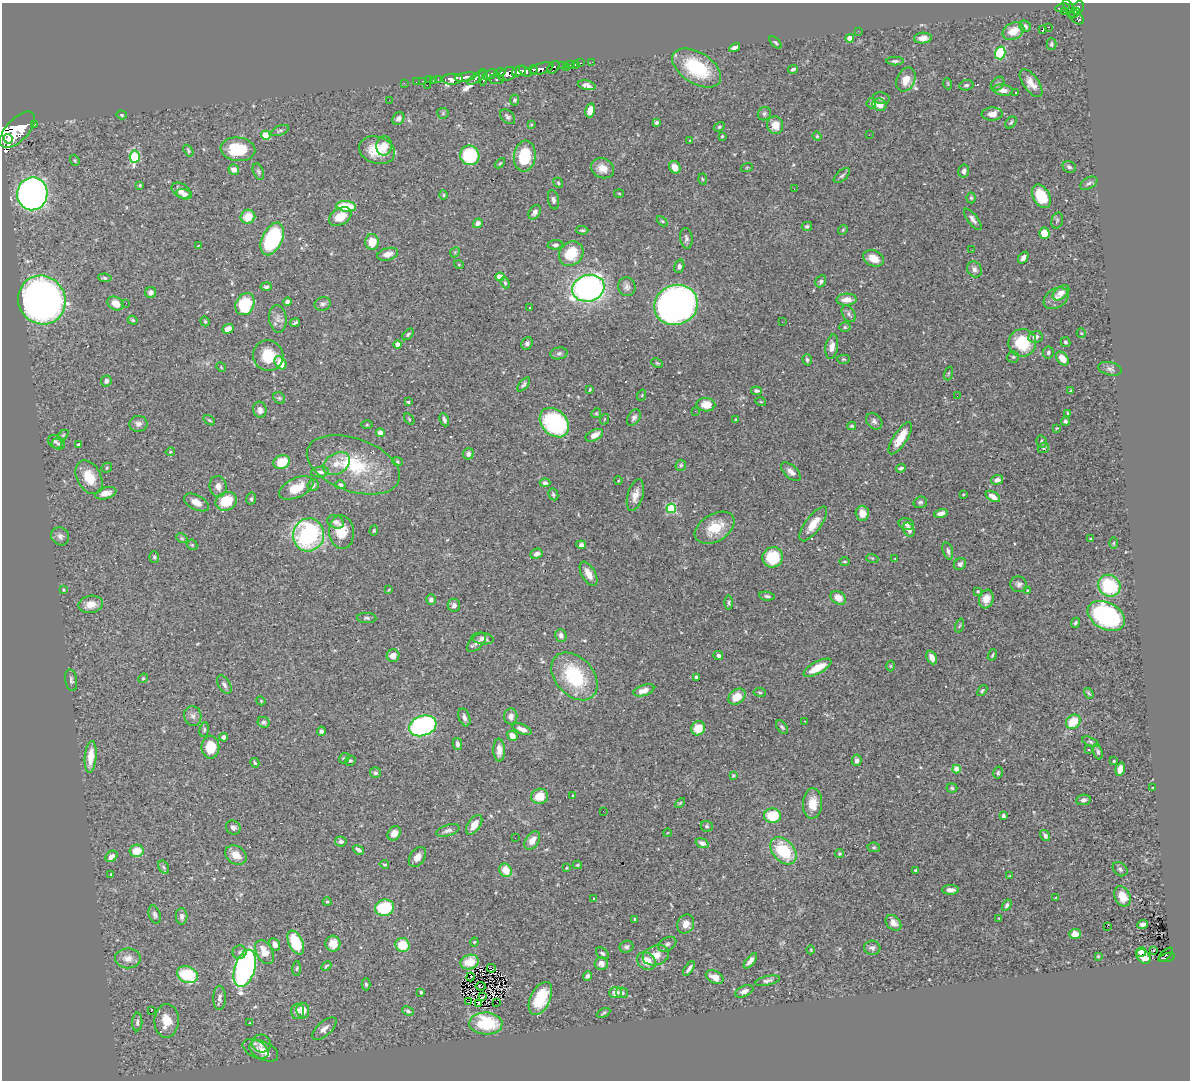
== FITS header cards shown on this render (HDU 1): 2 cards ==
NAXIS1  =                 1188
NAXIS2  =                 1078

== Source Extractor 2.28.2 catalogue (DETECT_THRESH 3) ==
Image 1188 x 1078 px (HDU 1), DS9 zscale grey, 1 PNG px = 1 image px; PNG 1192 x 1082 px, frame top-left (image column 1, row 1078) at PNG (2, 3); each listed source drawn as its Kron ellipse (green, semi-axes under 4 px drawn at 4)
Background 0.89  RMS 0.028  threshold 0.0829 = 3 sigma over >= 5 px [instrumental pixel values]
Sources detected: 456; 1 with non-positive FLUX_AUTO (blend fragments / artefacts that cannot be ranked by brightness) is neither listed nor drawn; the other 455 listed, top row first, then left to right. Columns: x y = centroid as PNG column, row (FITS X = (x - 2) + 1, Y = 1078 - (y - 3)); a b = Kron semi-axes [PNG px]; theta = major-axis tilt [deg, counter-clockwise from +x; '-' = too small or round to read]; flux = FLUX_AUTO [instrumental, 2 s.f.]
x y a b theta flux
1062 8 7 3 13 250
1078 8 7 5 56 580
1069 9 10 4 -68 290
1064 12 2 2 - 7.7
1075 13 6 2 42 320
1076 17 9 5 -46 540
1025 26 6 5 - 5.5
1048 27 3 2 - 3500
1042 30 3 3 - 130
858 31 3 2 - 2.9
1013 31 11 8 25 26
850 38 4 4 - 30
923 38 9 5 4 13
776 43 7 3 -45 2.4
1051 44 6 5 - 3.5
735 47 6 4 30 6.1
1000 53 6 5 - 110
895 61 9 4 1 4.3
592 62 2 2 - 9.2
581 63 3 2 - 21
575 64 3 2 - 15
562 65 3 3 - 130
571 65 3 3 - 47
566 67 3 2 - 10
553 68 7 5 48 290
697 68 27 15 -32 110
533 69 4 3 - 550
542 69 12 5 16 1800
793 69 5 4 - 4.8
519 71 7 5 19 2300
525 71 7 4 -39 1300
500 73 6 3 15 420
490 74 8 4 22 860
508 74 9 6 22 1500
465 77 11 4 10 1700
483 77 8 3 -90 550
477 78 11 4 34 610
452 79 10 5 3 2000
497 79 8 5 -4 460
429 80 2 2 - 19
433 80 3 2 - 32
438 80 3 2 - 40
906 80 12 9 63 25
423 81 3 2 - 33
416 82 2 2 - 12
404 83 2 2 - 15
1031 83 16 7 -54 16
948 84 5 3 - 1.6
997 84 8 5 49 4.4
427 85 2 2 - 63
587 85 9 4 -13 8.4
966 85 7 5 10 4.5
1003 90 10 5 -9 13
1016 92 2 2 - 1.5
881 98 8 6 -11 5.3
389 100 3 2 - 1.4
514 100 5 4 - 3.9
871 103 5 4 - 5
879 105 7 6 - 18
590 110 7 4 77 16
443 113 6 5 - 3.2
764 114 7 6 - 4.6
992 114 10 6 4 16
122 115 5 4 - 2.5
508 117 9 6 -41 4.4
398 118 7 5 52 5.7
656 122 4 3 - 3.4
1011 122 7 4 49 3
34 124 3 3 - 110
531 125 4 4 - 1.9
775 125 9 8 - 24
719 127 6 4 31 2.3
18 130 22 11 47 8000
280 131 9 4 23 3.9
266 135 5 4 - 42
869 135 2 2 - 2.1
722 136 3 2 - 1.6
817 136 4 4 - 2.2
8 139 5 3 - 1000
689 140 3 3 - 1.6
384 146 10 7 85 18
238 149 17 12 -5 71
377 150 18 13 -18 47
188 151 6 4 -56 2.7
470 155 10 9 - 120
525 156 15 11 82 68
135 157 6 5 - 130
75 160 6 4 -70 2.4
500 163 6 3 45 2.2
675 167 6 5 - 19
747 167 6 4 19 2
1069 167 7 5 -30 5.5
602 168 12 9 -23 18
234 169 5 5 - 11
964 171 6 5 - 6.9
258 172 9 5 -67 4
842 176 10 5 41 4.3
702 179 5 3 - 1.7
558 183 5 4 - 2.5
1089 183 9 5 28 5.5
140 185 4 4 - 2
794 189 3 2 - 3.5
181 191 10 7 -31 9.9
619 193 5 3 - 1.9
32 194 16 15 - 860
184 194 8 5 -13 7.9
443 195 4 4 - 2.3
1041 196 12 8 -61 65
971 198 5 4 - 2.7
553 200 9 5 -79 5.8
346 206 10 5 -6 60
535 212 8 5 59 6.2
248 217 7 7 - 31
340 217 12 8 31 28
973 219 13 5 -53 8.1
1057 220 8 5 74 3.7
662 221 6 4 -43 2.4
478 223 5 4 - 7.9
807 226 5 4 - 3.4
582 230 6 3 -3 2.8
843 230 5 4 - 2.2
1044 233 5 5 - 28
686 238 10 6 -82 5.6
272 239 17 10 65 170
372 242 8 7 - 30
555 245 8 4 5 4.9
198 246 3 2 - 1.3
972 250 3 2 - 1.8
455 252 5 4 - 2.3
388 254 11 6 14 12
571 254 13 11 46 50
874 258 11 7 -24 25
1023 258 6 4 53 8.3
459 265 5 3 - 1.5
679 266 7 5 75 5.2
974 269 8 7 - 7.8
500 277 4 4 - 38
105 278 7 4 -7 3.9
821 281 6 5 - 4.2
505 283 6 4 -68 2.7
266 287 5 4 - 3.8
627 287 9 8 - 7.7
588 288 16 13 16 590
151 293 5 5 - 6.3
1061 293 10 5 40 17
1056 298 13 9 33 12
42 300 25 23 -60 1100
847 300 10 6 2 17
287 302 4 4 - 7
115 303 8 6 -30 21
126 303 2 2 - 22
245 304 11 9 63 91
323 304 8 7 - 6
676 305 22 20 24 1200
529 308 3 3 - 3.9
849 314 9 6 -57 5.6
278 319 14 8 -84 11
133 320 5 4 - 2.3
205 321 5 4 - 2.3
782 322 2 2 - 2.3
295 323 5 3 - 4.1
845 327 5 5 - 3.1
228 329 6 4 22 13
1081 333 5 4 - 2.3
408 334 7 4 44 2.8
1035 337 7 6 - 9
1065 342 5 4 - 3.4
527 343 6 5 - 5.1
1022 343 14 14 - 77
398 344 4 4 - 17
832 347 12 6 80 13
1048 352 6 5 - 3.4
559 353 9 6 8 4.9
268 356 15 15 - 52
1013 357 6 6 - 3.2
1062 358 8 5 -48 23
844 359 6 4 -1 2.6
807 360 6 4 -73 3.3
280 363 7 5 -56 29
657 363 6 4 -25 2.2
221 367 5 4 - 2
1110 369 12 6 -13 6.8
948 373 7 3 71 2
106 381 5 5 - 5.9
524 384 9 4 49 3.8
590 390 3 2 - 1.7
756 391 5 3 - 3.6
1071 391 4 3 - 1.9
642 395 6 3 72 1.8
957 396 2 2 - 2.6
279 398 6 5 - 3
408 402 3 3 - 3
761 402 5 3 - 1.6
706 405 9 6 -3 26
260 410 8 6 -81 8.8
695 411 2 2 - 3.9
596 413 5 4 - 2.3
1068 413 4 3 - 1.8
634 418 9 6 57 5.7
409 419 6 3 -54 2.3
605 419 5 3 - 1.7
736 419 4 3 - 2.3
209 420 6 3 -35 2.5
444 420 7 4 -69 5.2
874 421 9 7 -46 6.1
1066 421 4 4 - 3.6
554 423 17 12 -46 200
138 424 9 8 - 8
367 425 5 4 - 2.1
852 426 4 3 - 2.5
1057 428 3 3 - 1.6
380 433 4 4 - 21
63 435 6 4 44 2.3
594 435 9 5 27 14
900 438 18 6 57 35
55 442 7 6 - 4.8
1042 442 6 5 - 3.7
58 444 7 5 -18 4
78 444 4 3 - 2.3
1043 448 6 5 - 3.6
170 452 5 3 - 1.9
468 454 6 5 - 7.8
282 462 8 6 25 44
397 462 6 3 -21 2.1
336 464 14 10 31 20
353 465 48 26 -20 120
681 465 6 5 - 3.2
107 468 5 4 - 2.6
901 468 5 4 - 3.9
320 472 9 5 6 7
791 472 12 6 -42 9.6
89 477 18 12 -61 41
997 480 6 4 18 8.2
618 481 4 3 - 1.4
545 483 5 4 - 4.8
313 485 6 5 - 5.7
340 485 5 4 - 6.3
218 486 10 8 -81 11
296 488 18 9 25 38
106 493 11 5 14 14
553 494 6 5 - 3.1
963 494 3 2 - 1.6
635 495 16 7 75 17
993 496 8 4 -31 11
251 499 6 5 - 3.5
226 501 11 9 25 57
196 502 13 7 -27 18
920 502 7 5 16 3.7
671 508 5 4 - 130
862 513 7 6 - 18
941 514 7 4 13 8.7
336 522 9 6 -23 7.1
813 524 20 7 54 26
906 524 8 5 -16 5.9
715 528 21 13 30 49
909 530 7 5 -66 11
374 531 5 4 - 2.4
342 532 17 12 -85 41
308 535 16 15 - 260
60 536 9 8 - 7.7
182 538 6 4 -30 2.7
1090 539 3 3 - 1.8
1113 543 6 3 89 2
192 545 6 4 -43 2.5
581 545 5 4 - 4
948 551 9 5 -74 5.7
536 554 6 5 - 7.2
154 557 6 5 - 3
773 557 10 10 - 73
872 558 6 4 -18 2.3
895 559 3 3 - 1.6
845 561 5 2 - 2
960 564 6 5 - 5.2
588 574 13 7 -61 16
1019 584 8 8 - 6.6
1109 586 12 10 -38 110
63 590 4 3 - 1.7
388 590 4 2 - 1.4
1028 591 3 3 - 2.1
978 592 3 3 - 2.1
767 596 8 4 -7 4.5
838 598 8 6 -31 20
986 599 9 7 70 16
431 600 5 5 - 5.6
729 603 7 3 90 2.7
91 604 12 8 9 19
454 605 6 6 - 7
1106 616 20 13 -28 290
367 618 9 5 -3 4.3
1075 623 5 4 - 3.7
959 626 7 3 71 2
561 635 6 5 - 7.1
483 638 11 5 -7 7.5
476 642 12 6 44 8.6
992 655 6 3 69 2.2
393 656 6 6 - 14
718 656 5 4 - 5.2
932 657 7 4 -63 12
890 666 5 3 - 1.8
817 668 15 6 28 35
574 676 27 19 -48 130
696 677 3 3 - 2.6
143 678 5 4 - 2.6
71 680 11 6 -79 4.9
224 685 10 6 -57 5.8
644 690 11 5 18 15
982 690 6 4 51 2.9
760 692 6 3 -9 2.1
1089 693 6 3 -56 2.5
737 697 9 7 39 27
261 701 4 3 - 1.7
193 716 10 8 -77 8
511 716 8 6 -87 9.5
464 717 9 5 -70 7.2
805 721 3 3 - 2.3
264 722 6 5 - 3.9
1073 722 8 6 40 40
423 726 14 10 19 330
782 727 7 5 -51 3.6
698 728 7 6 - 34
522 729 10 5 -23 11
204 730 7 5 81 3.3
321 731 4 4 - 4.8
512 736 5 4 - 15
224 737 4 4 - 5.6
1090 742 9 4 -24 3.3
457 744 6 4 -78 5.8
210 747 11 9 -89 41
499 750 11 5 -89 13
1088 750 3 3 - 3.1
1098 752 8 4 -73 3.7
91 757 16 6 85 31
344 758 5 5 - 3
857 760 6 5 - 6.8
350 761 5 4 - 2.9
1114 761 3 2 - 1.8
255 763 5 3 - 2.3
956 769 4 4 - 31
1120 769 7 4 74 14
375 773 5 5 - 3.9
998 773 6 4 75 2.7
733 775 3 3 - 1.8
952 788 5 4 - 2.9
1152 788 3 2 - 1.2
573 795 3 2 - 1.4
540 796 8 7 - 30
1083 800 7 5 10 5.2
680 803 6 3 45 1.9
813 803 15 9 88 26
603 811 2 2 - 5.5
772 816 8 7 - 53
1003 816 4 3 - 4.4
474 825 11 6 55 19
707 826 6 5 - 3.2
233 827 7 6 - 6.2
448 830 12 5 16 6.8
394 833 7 6 - 13
667 833 4 3 - 1.3
1045 836 6 4 -57 5.9
515 838 2 2 - 3.5
532 840 10 6 55 16
341 841 5 5 - 4.9
702 843 7 4 -18 6.9
874 847 6 4 -7 3
358 850 6 4 -33 6.8
136 851 7 6 - 29
783 851 15 10 -47 86
840 854 4 4 - 2.6
236 855 11 8 -31 20
111 856 6 5 - 13
417 857 11 7 55 14
384 864 5 4 - 2.7
577 865 4 4 - 2.1
164 867 7 5 -60 3.6
566 868 4 3 - 1.9
1120 869 8 6 -40 5.1
505 870 7 5 -60 32
916 870 3 3 - 2.6
111 874 4 2 - 1.4
1009 876 3 2 - 1.4
951 890 8 5 1 11
1122 896 11 7 -65 30
1056 898 3 3 - 1.7
594 899 3 3 - 2.5
327 902 4 4 - 2.1
1007 905 6 4 59 3.9
384 908 10 8 17 91
155 914 9 5 -73 4.7
182 916 8 6 -89 6.4
635 919 3 3 - 2.8
999 919 4 2 - 1.5
893 923 9 6 -46 8.8
686 924 10 8 66 14
1142 925 5 4 - 8
1107 926 3 2 - 6.1
1075 934 6 5 - 16
296 942 12 7 -65 86
474 942 4 4 - 2.1
275 944 7 5 -63 8
333 944 8 7 - 18
667 944 10 6 30 5.1
402 945 7 7 - 45
626 947 7 6 - 4.2
872 948 8 7 - 6.5
811 950 4 3 - 1.5
1154 950 3 2 - 3.7
239 952 7 7 - 5.3
265 952 13 8 -62 25
1141 952 5 5 - 5.4
602 953 7 5 -38 3.4
656 955 13 9 19 20
1166 955 9 3 44 60
1098 956 3 2 - 1.8
1143 957 8 6 -45 16
1167 957 8 3 15 95
128 958 13 10 -2 16
646 961 10 8 -33 29
750 961 9 4 51 8
470 962 9 7 18 22
601 963 6 6 - 12
326 966 6 3 44 2.3
245 968 19 10 73 540
297 968 7 3 88 2.6
491 968 4 3 - 1.7
689 969 8 3 56 6.5
187 975 11 8 -22 110
587 976 5 3 - 3.9
470 977 4 2 - 2.1
715 977 9 6 -26 17
768 981 13 4 12 6.2
366 984 6 4 -89 3.7
481 986 5 2 - 0.11
744 991 9 5 24 8.2
421 992 3 2 - 2
615 993 6 5 - 17
622 993 6 5 - 4.1
482 997 4 2 - 2.5
219 998 12 6 89 7.9
540 998 18 10 64 55
469 1002 2 2 - 1.3
497 1002 2 2 - 28
478 1004 3 2 - 2.1
151 1011 3 2 - 17
297 1011 7 6 - 11
303 1011 8 6 -83 18
408 1011 6 4 -24 3.9
603 1013 7 4 28 2.7
167 1021 17 12 88 34
137 1022 9 5 88 5.5
250 1022 3 2 - 1.2
486 1023 17 11 -2 110
324 1029 15 7 42 11
261 1044 9 9 - 11
255 1049 14 8 -28 13
264 1051 15 9 -28 26
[1 non-positive-flux detection neither listed nor drawn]